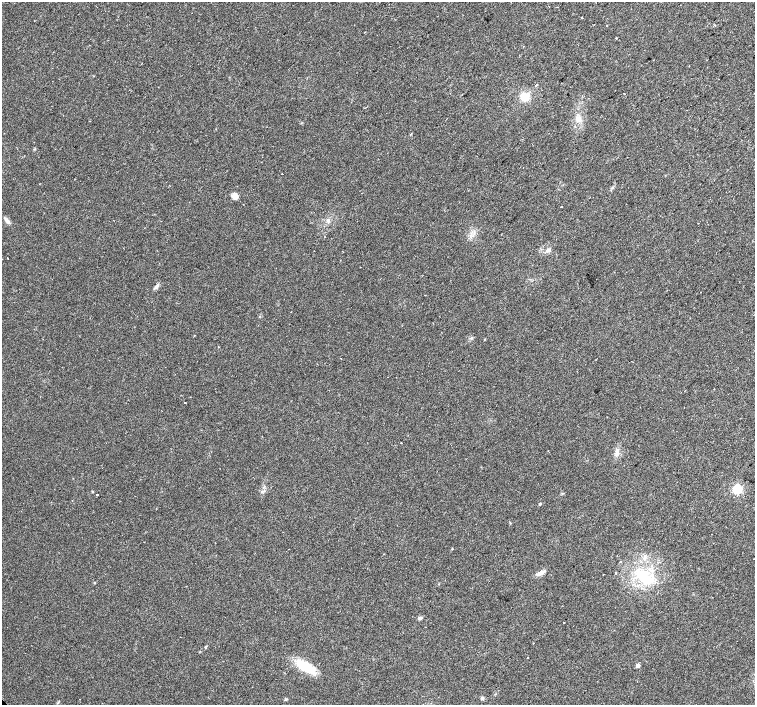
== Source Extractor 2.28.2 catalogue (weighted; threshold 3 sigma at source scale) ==
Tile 10 of 4 x 4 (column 2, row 3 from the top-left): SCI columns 1561-3065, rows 1614-3018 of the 6096 x 6087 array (HDU 1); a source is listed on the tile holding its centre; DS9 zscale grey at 2 x 2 block average (1 PNG px = mean of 2 x 2 image px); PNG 757 x 707 px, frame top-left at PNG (2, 2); no overlay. Shown black and unused: <1% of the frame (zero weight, under 2 of 3 exposures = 2% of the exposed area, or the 3 px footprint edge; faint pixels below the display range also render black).
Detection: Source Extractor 2.28.2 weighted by HDU 2 'WHT'; one run over the whole footprint, this tile lists its part. Background 0.0314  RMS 0.0055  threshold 0.0248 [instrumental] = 3 sigma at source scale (4.5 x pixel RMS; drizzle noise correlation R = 1.50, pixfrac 1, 0.0396/0.0396 arcsec/px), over >= 5 px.
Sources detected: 36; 2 cosmic-ray / hot-pixel residue — not listed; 1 inside a brighter listed object's ellipse — not listed separately; the other 33 listed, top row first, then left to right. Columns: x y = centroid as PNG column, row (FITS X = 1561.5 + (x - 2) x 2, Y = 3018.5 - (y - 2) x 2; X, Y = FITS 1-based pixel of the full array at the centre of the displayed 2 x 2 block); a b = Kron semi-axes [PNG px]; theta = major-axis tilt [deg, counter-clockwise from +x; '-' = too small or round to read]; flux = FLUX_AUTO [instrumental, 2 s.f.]
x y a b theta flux
582 17 2 2 - 2
616 38 3 2 - 0.72
524 96 9 8 - 18
578 118 5 3 - 3.4
523 167 2 2 - 0.87
235 197 7 5 -58 7.6
561 206 2 2 - 3.1
7 221 8 4 -42 3.6
548 250 6 5 - 3.9
314 251 2 2 - 0.34
7 258 2 2 - 1.3
156 286 8 3 47 3.2
484 340 2 2 - 0.8
341 358 2 2 - 0.56
185 403 2 2 - 2.4
617 453 6 4 -68 3.6
737 489 4 3 - 130
92 491 3 2 - 0.85
97 495 2 2 - 2.8
540 504 3 2 - 1.7
288 549 2 2 - 1.3
620 561 2 2 - 0.9
540 573 10 5 26 5.6
616 573 2 2 - 9.9
603 574 2 2 - 0.58
642 576 22 10 -36 42
420 618 6 3 -7 2.4
563 623 2 2 - 1.9
528 657 2 2 - 2.5
638 665 3 3 - 8.9
305 666 25 10 -28 35
482 698 5 4 - 2
286 699 4 2 - 1.2
Diffuse or blended objects may show on this block-average render without a row.